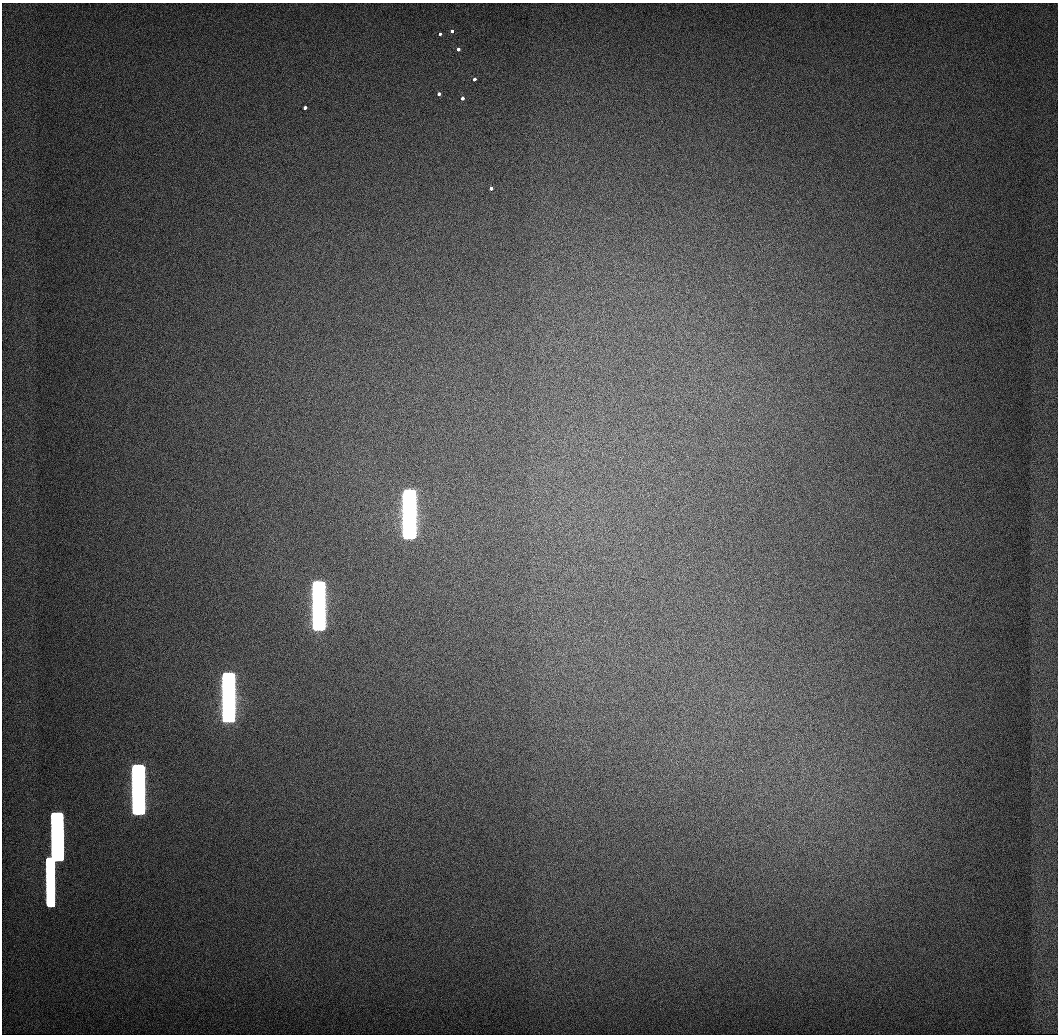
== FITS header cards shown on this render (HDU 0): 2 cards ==
NAXIS1  =                 1056 / Length of Axis 1 (Serial)
NAXIS2  =                 1032 / Length of Axis 2 (Parallel)

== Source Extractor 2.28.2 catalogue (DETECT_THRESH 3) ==
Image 1056 x 1032 px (HDU 0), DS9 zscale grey, 1 PNG px = 1 image px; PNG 1060 x 1036 px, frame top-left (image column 1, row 1032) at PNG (2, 3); no overlay
Background 512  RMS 3.7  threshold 11.1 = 3 sigma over >= 5 px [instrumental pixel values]
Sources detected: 14; all 14 listed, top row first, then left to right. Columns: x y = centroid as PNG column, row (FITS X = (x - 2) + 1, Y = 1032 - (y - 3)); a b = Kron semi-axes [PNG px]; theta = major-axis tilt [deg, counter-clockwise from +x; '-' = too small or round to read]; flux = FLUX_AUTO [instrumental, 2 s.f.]
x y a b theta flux
452 31 3 3 - 2.3e+03
440 34 3 3 - 2.4e+03
458 49 3 3 - 3.2e+03
474 79 3 3 - 3.9e+03
439 94 3 3 - 4.0e+03
462 98 3 3 - 4.0e+03
305 108 3 3 - 3.6e+03
491 188 3 3 - 4.6e+03
409 514 46 10 -90 2.9e+06
319 606 46 10 -90 2.7e+06
228 697 46 10 -90 2.2e+06
138 789 46 10 -90 1.7e+06
57 836 46 10 -90 1.0e+06
50 882 47 6 -90 5.2e+05